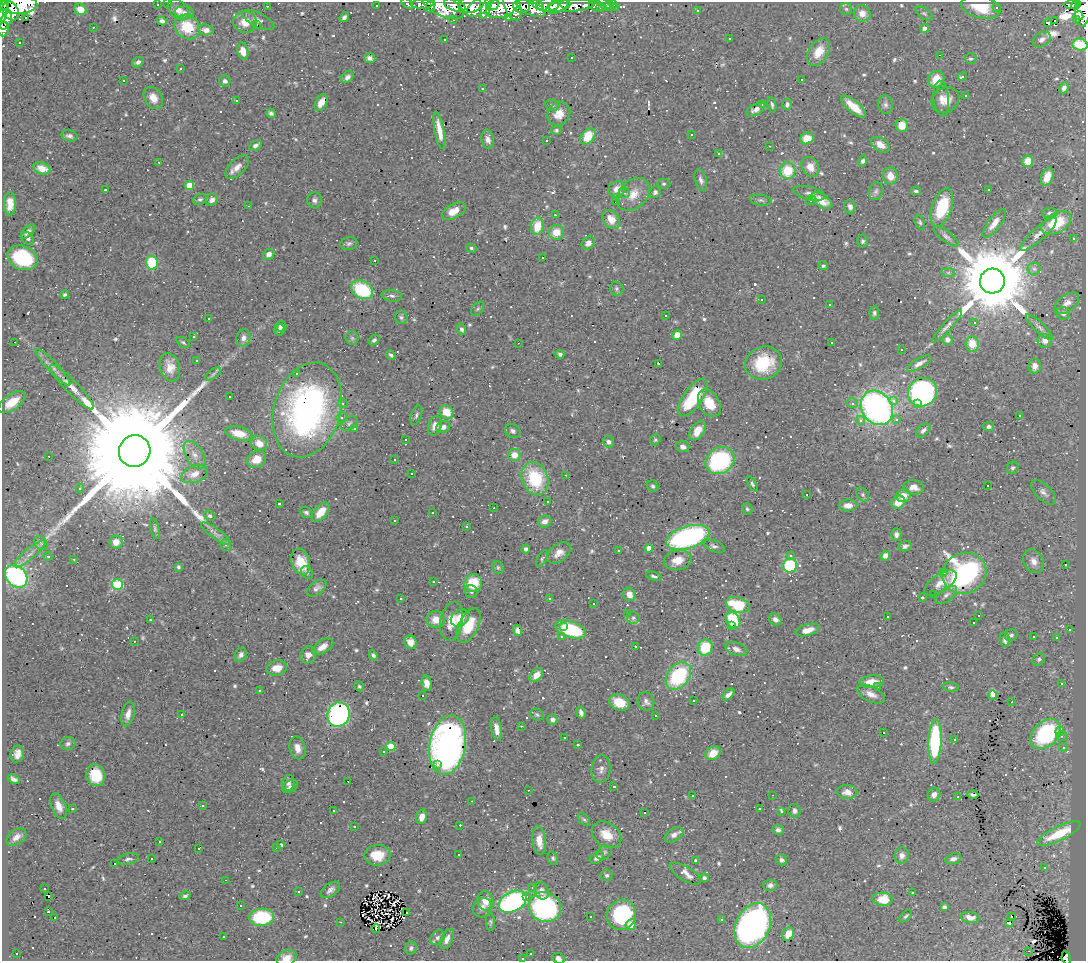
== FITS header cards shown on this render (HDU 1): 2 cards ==
NAXIS1  =                 1084
NAXIS2  =                  959

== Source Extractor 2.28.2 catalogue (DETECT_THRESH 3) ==
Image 1084 x 959 px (HDU 1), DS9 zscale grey, 1 PNG px = 1 image px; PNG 1088 x 963 px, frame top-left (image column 1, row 959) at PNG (2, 2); each listed source drawn as its Kron ellipse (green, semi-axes under 4 px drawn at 4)
Background 0.482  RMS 0.025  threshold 0.0762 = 3 sigma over >= 5 px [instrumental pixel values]
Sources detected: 809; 3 with non-positive FLUX_AUTO (blend fragments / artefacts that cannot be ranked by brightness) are neither listed nor drawn; of the other 806, the 500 brightest by FLUX_AUTO listed and drawn (306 fainter detections omitted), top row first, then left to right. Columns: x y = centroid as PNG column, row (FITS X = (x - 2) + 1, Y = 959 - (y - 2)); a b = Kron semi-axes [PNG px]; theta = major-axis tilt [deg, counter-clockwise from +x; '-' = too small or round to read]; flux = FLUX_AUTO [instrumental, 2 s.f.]
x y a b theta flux
168 3 2 2 - 3.7
3 4 6 5 - 150
18 4 19 9 -1 520
157 4 3 3 - 15
407 4 6 3 -39 11
422 4 11 5 2 29
565 4 5 3 - 33
605 4 8 4 -44 10
610 4 3 3 - 13
614 4 3 2 - 3.5
1071 4 7 4 1 41
455 5 11 6 -20 180
470 5 11 8 6 230
493 5 6 5 - 89
538 5 7 4 -37 170
548 5 11 7 0 230
1076 5 5 4 - 36
267 6 3 2 - 3.7
376 6 3 3 - 3.4
431 6 6 4 65 44
443 6 23 10 -25 140
512 6 15 8 -69 220
522 6 8 7 - 92
557 6 12 6 25 96
571 6 23 6 5 94
597 6 8 5 -21 24
600 6 3 3 - 6.1
479 7 14 7 36 170
486 7 13 4 68 120
502 7 16 10 21 270
981 7 20 11 -13 40
997 7 3 3 - 10
531 8 15 6 -22 81
615 8 3 2 - 3.7
80 9 6 5 - 20
846 9 6 6 - 3.9
1083 9 18 7 86 230
178 10 12 8 -43 16
697 10 3 3 - 7.1
3 11 11 4 81 280
11 11 10 7 -58 210
184 12 9 6 -2 7.5
862 13 8 8 - 16
924 13 10 5 -33 4.3
1079 16 4 3 - 45
344 17 5 3 - 4.9
26 18 3 3 - 750
508 18 3 3 - 9.4
6 20 10 5 69 58
258 20 17 7 -27 11
453 20 3 3 - 41
1076 20 3 3 - 37
162 21 5 4 - 6.1
1054 21 3 3 - 1100
245 22 11 11 - 24
1048 23 4 3 - 40
257 24 3 3 - 12
93 27 3 2 - 3.5
187 27 13 11 -38 58
925 28 4 4 - 12
4 29 7 5 83 7.1
206 30 8 5 -5 11
729 39 3 3 - 26
445 40 3 3 - 42
1042 40 10 6 33 9.1
19 42 3 3 - 8
1080 45 7 6 - 61
243 51 8 5 -78 16
819 52 15 9 57 31
939 55 3 2 - 16
370 58 6 5 - 5.7
572 58 3 3 - 7.7
971 59 6 5 - 3
138 62 6 5 - 4.8
181 69 3 3 - 5.1
347 77 7 5 41 6.2
962 77 5 3 - 8
801 79 3 3 - 3.5
936 80 9 7 61 37
123 81 3 3 - 100
225 81 5 5 - 5.6
1064 88 5 4 - 7.7
482 89 3 3 - 4.8
965 96 3 3 - 6.1
153 98 12 8 -58 19
941 98 18 7 -84 14
945 100 14 12 35 21
236 101 3 3 - 37
321 103 9 5 61 14
787 104 6 4 75 5.6
552 105 7 5 -13 3.5
763 105 3 3 - 9.6
772 105 8 3 -80 3.7
885 105 9 7 -85 6.3
854 107 15 6 -41 35
756 110 10 5 28 8.1
271 113 5 4 - 4.4
559 114 12 10 50 21
902 125 6 6 - 29
439 130 19 4 -79 22
556 130 5 4 - 3.3
692 134 3 3 - 6.1
69 136 8 5 -14 5.5
588 136 9 6 51 44
807 138 7 5 22 24
488 139 10 6 -83 11
547 141 3 3 - 39
255 145 7 4 31 6
880 145 10 6 -35 17
770 146 3 2 - 8.4
718 154 3 3 - 6.9
863 161 5 4 - 4.4
1028 161 6 5 - 24
159 162 3 2 - 3.7
237 167 14 7 45 14
810 167 10 8 -62 19
42 169 9 5 -17 23
787 171 8 8 - 55
890 176 8 7 - 21
1047 177 9 6 69 22
701 180 11 6 -73 7
664 184 6 5 - 3
189 186 4 4 - 41
617 189 9 7 34 17
988 189 3 3 - 110
105 190 3 3 - 5.2
876 191 9 7 72 5
916 191 5 4 - 3.5
655 192 6 5 - 4.3
624 193 5 4 - 4.8
809 193 16 6 -14 8.9
633 194 19 14 44 31
200 199 7 5 23 4.1
212 200 6 5 - 7.5
314 200 8 7 - 6.1
761 200 11 5 -9 4.7
811 200 5 5 - 3.1
822 201 12 6 -33 19
616 202 3 3 - 1200
10 204 11 6 89 17
248 206 3 2 - 3.5
850 207 7 5 -74 7
942 207 20 10 71 88
454 211 13 7 29 23
1050 213 7 5 4 4
555 215 3 3 - 3.1
611 219 10 7 -51 21
920 222 8 5 -67 3.4
994 223 17 6 52 16
1056 223 16 9 30 64
537 226 9 6 79 37
28 232 9 4 46 6.8
556 232 8 7 - 28
1038 234 24 6 42 12
946 236 15 5 -36 6.6
28 238 7 5 -44 6
1074 239 3 3 - 5.5
863 241 6 5 - 3.8
349 243 8 6 11 4.8
588 243 7 5 43 9.8
471 248 5 4 - 3.1
269 254 6 5 - 12
543 257 3 3 - 130
22 258 16 11 -23 120
375 260 3 2 - 6.8
152 263 7 6 - 83
823 266 5 4 - 3.6
1034 269 6 6 - 4.8
948 273 7 4 0 3.8
992 281 12 12 - 26000
617 288 7 7 - 4.9
362 290 11 8 -31 100
65 295 4 3 - 3.2
392 296 10 5 -7 5.6
761 300 3 3 - 82
1067 303 14 8 37 12
829 304 3 3 - 18
478 309 8 5 51 3.7
874 313 6 5 - 3.8
1063 313 6 6 - 5.9
666 316 3 3 - 29
401 317 7 6 - 4.2
208 319 3 3 - 34
974 322 3 3 - 97
281 326 5 5 - 5
947 326 21 4 48 8.3
1039 327 18 5 -44 7.8
462 329 6 4 -72 4.7
279 330 6 5 - 5.3
677 335 5 4 - 20
193 337 3 3 - 4.1
243 338 8 7 - 9.1
352 338 6 6 - 3.9
947 339 5 5 - 6.7
374 340 6 4 42 3.9
1045 341 7 6 - 11
14 342 3 2 - 55
183 342 7 4 -34 2.9
832 342 3 3 - 56
518 343 2 2 - 2.9
972 344 8 6 -82 27
902 349 3 3 - 36
560 354 4 4 - 4.6
391 355 5 3 - 3.8
197 361 3 3 - 4.3
658 363 3 3 - 3.2
763 363 19 16 23 76
919 363 14 5 30 9.2
1035 366 7 6 - 12
53 367 24 5 -47 12
170 367 14 10 -73 20
213 374 9 4 36 4.7
296 374 3 3 - 8.6
72 387 30 6 -46 21
922 392 15 14 - 370
230 397 3 3 - 100
693 397 22 9 54 88
894 400 4 4 - 10
12 402 16 7 35 34
343 403 5 4 - 3
709 403 15 10 -59 37
852 403 6 4 -12 3.6
918 403 3 2 - 22
877 408 18 15 -55 660
307 410 48 33 73 600
446 412 7 6 - 32
416 415 10 5 71 4.2
1019 415 3 3 - 3.3
342 417 5 5 - 5.2
897 419 4 4 - 10
861 420 4 4 - 7.5
349 423 9 6 36 4.6
435 426 10 6 74 13
443 427 7 5 22 7.3
989 427 5 4 - 5.7
355 429 3 3 - 17
698 430 11 6 55 23
923 430 8 5 43 6
513 431 8 6 -27 5.5
239 433 14 6 -14 31
405 440 3 3 - 6.3
655 440 5 5 - 2.9
609 442 6 5 - 4.7
259 444 8 7 - 19
683 447 6 5 - 7.3
135 451 16 15 - 110000
195 455 15 8 -58 14
514 455 6 6 - 21
49 456 3 3 - 6.1
257 459 10 8 28 20
395 459 3 3 - 45
720 461 15 13 33 210
1013 468 6 5 - 4.1
194 474 14 8 22 17
412 474 3 3 - 6.9
566 475 3 2 - 20
535 479 17 13 -69 94
752 484 8 4 -61 3.2
987 485 3 3 - 650
653 486 6 5 - 3.3
914 487 10 7 -4 12
80 488 4 3 - 3.8
1043 492 16 7 -45 9.7
807 494 3 3 - 80
863 494 7 5 -58 3.6
903 496 7 6 - 15
548 501 3 3 - 12
898 502 7 6 - 21
279 504 3 3 - 4.4
848 505 9 6 2 13
494 508 3 2 - 6.1
747 509 6 5 - 3
306 512 6 5 - 4.4
321 512 11 6 49 29
433 512 3 3 - 4.2
210 516 6 4 -34 3.8
395 521 3 3 - 3.8
545 522 7 6 - 10
466 527 3 3 - 7.6
155 529 10 4 -77 3.7
216 534 18 5 -36 8.7
896 535 6 5 - 5.9
688 537 22 11 17 380
116 542 6 6 - 16
41 543 7 6 - 5.3
226 545 6 5 - 3.1
714 546 11 5 -21 5.5
905 546 6 5 - 4.7
649 548 4 4 - 17
526 549 4 4 - 4.8
618 551 3 2 - 3
559 553 13 8 38 15
30 554 20 5 40 13
790 555 3 3 - 8.8
48 556 4 3 - 3.7
885 556 5 4 - 9.7
74 559 3 2 - 3.2
542 559 9 4 63 3.2
678 560 14 10 11 19
1034 561 12 9 -60 13
301 562 13 9 -72 17
1065 564 3 3 - 89
790 565 7 7 - 110
178 567 4 3 - 2.9
498 567 7 5 -69 3.1
307 572 7 5 -52 3.6
944 572 3 3 - 4.4
964 573 22 20 25 370
16 576 12 9 -47 310
654 576 8 4 -18 4.2
433 582 3 3 - 39
473 583 9 8 - 45
940 583 19 8 34 19
117 584 5 5 - 140
317 588 11 6 36 7.9
471 592 6 6 - 3.9
629 594 7 6 - 13
934 595 3 3 - 13
946 595 13 6 37 7.5
922 597 3 3 - 59
549 598 3 3 - 5.4
401 599 3 3 - 6.6
594 603 3 3 - 150
738 605 12 7 -18 83
627 613 3 3 - 6.2
979 615 3 3 - 86
887 616 3 3 - 6.6
460 618 10 7 39 21
633 618 6 6 - 4.1
775 619 6 5 - 7.1
150 620 3 3 - 6.1
436 620 9 8 - 19
733 620 9 6 -56 90
452 621 20 11 80 28
973 623 3 3 - 310
469 625 19 9 63 50
731 626 3 3 - 3.9
563 627 3 2 - 8.1
571 629 16 8 -18 130
517 630 6 4 -74 5.8
808 630 12 5 16 16
1069 630 3 3 - 16
1011 635 6 5 - 3.9
562 637 4 4 - 5.1
1033 637 3 3 - 5.5
1056 637 3 3 - 8.6
1005 640 7 5 -76 5.6
134 641 3 2 - 3.6
410 642 7 6 - 12
635 646 3 3 - 9
323 647 12 6 32 14
705 648 8 7 - 62
736 649 11 6 -20 9
241 655 7 6 - 6.7
308 655 9 7 53 11
373 655 5 4 - 3.8
1039 659 7 6 - 3.9
277 668 10 7 13 21
536 675 8 5 45 17
678 676 15 11 51 140
871 682 12 6 6 26
427 683 8 5 -81 11
1062 683 3 3 - 30
359 686 5 4 - 3
878 686 3 3 - 5.3
951 687 8 4 -7 3.5
260 690 3 3 - 6
871 694 15 7 -26 14
728 695 7 4 43 6.7
993 695 5 4 - 95
423 696 3 3 - 280
694 700 3 3 - 6.2
619 702 10 7 -23 34
646 702 9 8 - 7.4
1012 702 3 2 - 6.7
581 712 6 4 -75 6.7
128 714 12 6 76 13
182 714 3 2 - 11
339 714 12 11 - 380
537 715 7 5 -26 3.4
656 715 3 3 - 210
553 719 5 5 - 6.4
521 726 3 2 - 6.3
496 729 12 5 -82 13
1060 731 4 3 - 37
883 733 3 3 - 57
1046 734 17 12 47 190
1062 736 5 5 - 4
564 737 3 3 - 5
955 740 3 3 - 8.6
935 741 22 6 87 180
68 744 8 6 19 5.3
448 745 30 18 79 690
578 745 3 3 - 14
391 746 4 4 - 53
1064 747 4 4 - 2.9
298 748 11 7 -74 14
384 752 3 3 - 4.7
713 753 8 6 32 27
17 754 8 6 72 11
437 765 3 3 - 9
601 769 14 9 84 11
96 775 11 9 -76 51
14 779 6 4 -24 6.4
348 781 3 2 - 86
288 783 8 6 75 6.6
290 787 8 5 32 5.2
614 787 3 3 - 17
528 790 3 2 - 3.7
847 792 10 7 -2 13
772 795 3 2 - 4.6
934 795 7 6 - 7.4
973 795 5 3 - 3.8
693 796 3 3 - 46
958 797 3 3 - 160
472 801 3 2 - 4.7
202 805 3 3 - 4
59 806 13 7 -67 18
72 809 3 3 - 10
760 809 3 3 - 22
333 811 3 3 - 5.9
782 811 4 3 - 12
795 811 7 6 - 5.5
644 813 3 3 - 31
422 817 7 5 71 16
584 819 8 4 -50 3.2
460 825 3 2 - 9.2
354 826 3 3 - 4.7
778 830 6 5 - 6.5
1059 834 24 7 26 65
606 835 16 12 -35 31
674 835 10 6 33 9.1
16 837 11 7 36 11
539 841 14 6 -84 22
159 842 3 3 - 8.7
281 845 4 3 - 5.4
277 847 3 3 - 10
198 849 3 3 - 15
604 852 8 6 32 5.1
459 854 3 3 - 11
377 855 13 10 5 41
902 855 8 7 - 8.6
151 858 3 3 - 14
553 858 7 5 -73 3.6
597 858 8 5 34 7.3
128 859 11 5 12 5.5
953 859 8 5 19 7.2
781 860 6 5 - 5.7
696 861 4 4 - 3.3
115 864 3 3 - 700
1045 867 3 3 - 3.9
685 874 18 7 -31 14
607 875 6 5 - 3.9
704 878 5 4 - 4.5
225 880 3 2 - 4
770 885 7 5 3 6
533 888 3 3 - 6.5
45 889 3 3 - 8.4
330 890 11 6 36 7.8
542 891 9 7 -69 10
299 892 3 3 - 6.4
912 893 3 3 - 4.5
49 896 3 2 - 15
185 896 5 4 - 3.9
527 896 3 3 - 20
882 899 10 6 -4 38
486 901 10 8 -80 19
513 902 15 9 28 290
240 906 3 3 - 140
545 907 16 14 -25 360
944 907 4 4 - 4
482 908 10 9 - 10
48 912 3 3 - 11
407 912 3 2 - 5.2
622 915 15 14 - 170
590 916 3 2 - 3.3
906 916 8 4 42 3.2
1011 916 3 2 - 14
55 917 3 3 - 170
262 917 12 8 4 120
970 917 9 5 -9 12
722 919 3 3 - 13
340 922 3 2 - 9.8
490 922 9 4 -90 3.2
1009 923 4 3 - 12
631 925 5 5 - 21
753 926 23 17 65 640
376 928 4 3 - 3
788 934 7 5 63 28
224 937 3 2 - 6.6
437 938 8 6 45 5.9
447 939 11 5 66 10
411 948 7 5 64 4.1
1028 951 3 2 - 20
17 954 3 3 - 10
530 954 3 3 - 9
286 958 10 7 16 18
522 958 3 3 - 5.7
558 958 6 5 - 6.4
1066 958 7 4 -83 31
At the frame edge (FLAGS 8, measured only in part): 14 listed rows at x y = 168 3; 3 4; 18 4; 407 4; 422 4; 443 6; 1083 9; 3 11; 4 29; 1080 45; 286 958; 522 958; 558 958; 1066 958
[306 fainter detections neither listed nor drawn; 3 non-positive-flux detections neither listed nor drawn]